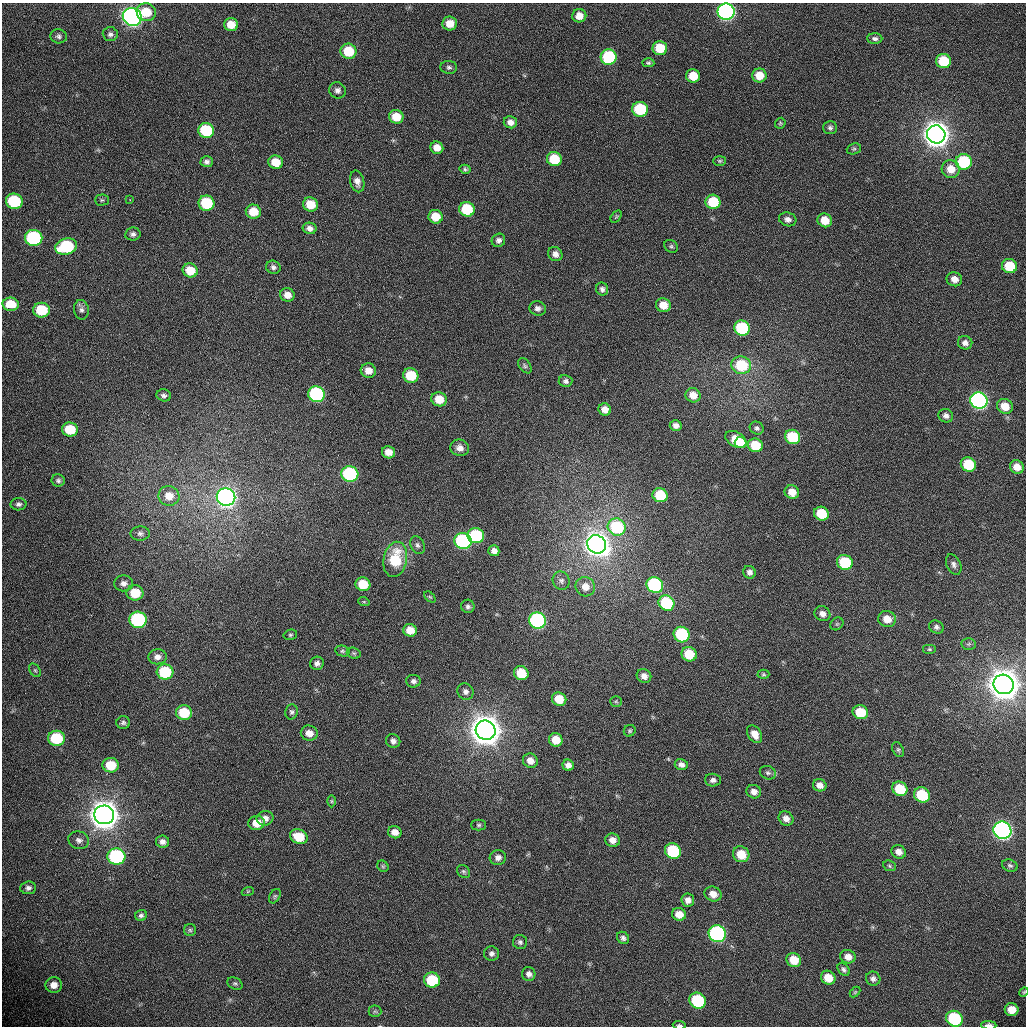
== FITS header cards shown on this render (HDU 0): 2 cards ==
NAXIS1  =                 1024 /fastest changing axis
NAXIS2  =                 1024 /next to fastest changing axis

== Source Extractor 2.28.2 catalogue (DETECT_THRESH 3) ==
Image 1024 x 1024 px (HDU 0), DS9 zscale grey, 1 PNG px = 1 image px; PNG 1028 x 1028 px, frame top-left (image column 1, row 1024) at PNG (2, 3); each listed source drawn as its Kron ellipse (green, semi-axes under 4 px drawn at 4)
Background 366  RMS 13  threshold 37.6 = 3 sigma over >= 5 px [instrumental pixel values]
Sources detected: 218; all 218 listed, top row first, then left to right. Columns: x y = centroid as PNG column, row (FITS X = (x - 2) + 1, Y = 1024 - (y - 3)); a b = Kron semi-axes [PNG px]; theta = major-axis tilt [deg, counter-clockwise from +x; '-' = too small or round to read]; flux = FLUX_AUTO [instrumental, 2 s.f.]
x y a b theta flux
146 12 9 9 - 1.8e+04
726 12 8 8 - 3.7e+05
579 16 7 6 - 8.3e+03
132 17 9 8 - 5.6e+05
450 23 7 7 - 1.1e+04
231 25 7 6 - 1.2e+04
110 34 7 7 - 2.6e+03
59 36 8 7 - 2.5e+03
875 39 7 5 -2 2.4e+03
660 48 7 7 - 2.5e+04
349 51 8 7 - 2.8e+04
609 57 8 7 - 7.6e+04
943 61 7 7 - 3.0e+04
648 63 6 4 -2 1.7e+03
449 67 8 6 -6 2.2e+03
759 75 7 7 - 1.4e+04
693 76 7 6 - 1.6e+04
337 90 8 8 - 3.5e+03
640 109 8 7 - 5.4e+04
396 117 7 6 - 1.6e+04
510 122 6 6 - 5.2e+03
780 123 6 5 - 1.2e+03
830 128 7 6 - 2.2e+03
206 130 8 7 - 5.3e+04
936 134 9 9 - 1.7e+06
437 148 6 6 - 8.0e+03
854 149 7 5 20 1.4e+03
554 159 7 7 - 2.8e+04
720 161 6 5 - 1.3e+03
207 162 6 5 - 2.7e+03
276 162 7 6 - 1.5e+04
964 162 8 8 - 6.2e+04
465 169 5 4 - 1.5e+03
951 169 9 9 - 1.3e+04
357 181 11 7 -76 5.2e+03
102 200 7 5 1 1.5e+03
130 200 3 2 - 1.0e+03
14 201 8 7 - 5.7e+04
713 202 7 7 - 3.2e+04
206 203 8 7 - 4.6e+04
310 204 7 7 - 1.7e+04
467 209 8 7 - 4.1e+04
253 212 7 7 - 1.6e+04
436 217 7 6 - 1.4e+04
616 217 7 4 56 1.1e+03
788 219 9 7 -17 4.3e+03
825 220 7 6 - 1.3e+04
310 228 7 5 -11 4.2e+03
133 234 8 6 8 2.7e+03
34 238 9 8 - 1.1e+05
498 240 7 6 - 3.2e+03
671 246 7 6 - 1.8e+03
66 247 11 8 16 6.7e+04
555 254 7 6 - 4.6e+03
1009 266 7 7 - 2.7e+04
273 267 7 6 - 2.7e+03
190 270 7 7 - 1.7e+04
954 279 8 7 - 7.0e+03
602 289 6 6 - 2.7e+03
287 295 7 6 - 7.2e+03
11 304 8 6 -4 2.1e+04
663 305 7 7 - 1.3e+04
538 308 8 7 - 3.6e+03
41 310 8 7 - 3.3e+04
81 310 10 7 -82 3.4e+03
742 328 8 7 - 7.2e+04
965 343 7 6 - 4.0e+03
741 365 10 8 -10 4.0e+04
525 366 8 5 -53 1.9e+03
368 371 7 7 - 7.9e+03
411 375 8 7 - 3.0e+04
565 381 7 6 - 2.8e+03
317 394 8 7 - 1.6e+05
164 395 7 6 - 2.6e+03
693 395 8 7 - 9.3e+03
439 399 8 7 - 1.5e+04
979 401 9 8 - 3.3e+05
1005 406 8 7 - 1.2e+04
605 409 6 6 - 6.9e+03
946 416 7 6 - 3.6e+03
676 425 6 5 - 4.1e+03
757 428 7 6 - 2.2e+03
70 429 8 7 - 2.6e+04
793 437 8 7 - 4.3e+04
736 439 11 7 -31 2.5e+04
741 442 6 5 - 8.7e+03
755 445 7 6 - 2.7e+04
460 448 9 8 - 5.6e+03
388 452 6 6 - 7.8e+03
968 464 8 7 - 3.5e+04
1017 467 7 6 - 8.0e+03
350 474 8 7 - 1.2e+05
58 480 6 6 - 2.1e+03
792 492 7 6 - 1.0e+04
660 495 7 7 - 3.3e+04
169 496 10 10 - 1.0e+04
226 497 9 8 - 5.0e+05
19 504 8 6 1 2.6e+03
821 514 7 7 - 2.6e+04
617 527 9 8 - 6.8e+04
140 533 9 7 2 2.9e+03
476 536 8 7 - 7.3e+04
463 541 8 8 - 1.6e+05
597 544 10 9 - 1.1e+06
417 545 9 6 -63 2.6e+03
494 551 5 5 - 4.4e+03
395 559 18 11 79 3.4e+04
845 562 8 7 - 5.2e+04
954 565 11 7 -64 3.4e+03
750 572 6 6 - 3.4e+03
561 581 9 8 - 3.0e+03
124 583 9 8 - 4.2e+03
363 584 7 7 - 2.3e+04
655 585 8 7 - 1.4e+05
585 587 10 9 - 8.1e+03
135 593 8 7 - 2.0e+04
430 597 7 4 -44 1.1e+03
364 602 6 3 -18 8.2e+02
666 603 8 7 - 5.5e+04
468 606 6 6 - 2.2e+03
822 614 8 7 - 4.8e+03
887 619 9 8 - 1.0e+04
138 620 8 8 - 1.2e+05
537 621 8 8 - 1.9e+05
837 624 7 5 44 1.4e+03
936 627 8 6 -24 2.7e+03
410 630 7 6 - 1.1e+04
290 635 7 5 14 1.6e+03
682 635 8 7 - 7.2e+04
969 644 7 6 - 1.7e+03
929 649 7 5 0 1.4e+03
342 651 7 5 -14 1.6e+03
354 653 7 5 -21 1.5e+03
689 654 8 7 - 2.5e+04
157 657 9 7 6 4.9e+03
317 663 7 6 - 3.3e+03
35 670 7 5 -54 1.6e+03
165 672 8 7 - 5.1e+04
521 673 7 7 - 2.5e+04
763 674 6 4 -1 1.1e+03
644 676 7 6 - 5.5e+03
413 681 7 6 - 2.8e+03
1004 684 10 9 - 2.6e+06
465 692 8 7 - 3.4e+03
559 699 7 6 - 1.7e+04
616 701 5 5 - 1.2e+03
291 712 7 6 - 2.1e+03
860 712 8 7 - 2.3e+04
184 713 8 7 - 2.7e+04
123 723 7 6 - 2.2e+03
486 730 10 9 - 2.4e+06
630 731 6 5 - 1.4e+03
309 733 8 7 - 7.2e+03
755 734 10 6 -58 7.8e+03
56 738 8 7 - 4.3e+04
556 740 7 6 - 1.3e+04
393 741 7 7 - 3.6e+03
898 750 8 5 -63 1.7e+03
530 761 7 7 - 6.4e+03
111 765 8 7 - 2.0e+04
568 765 6 5 - 4.7e+03
681 765 6 5 - 3.6e+03
768 773 8 6 -23 2.4e+03
713 780 8 6 -5 3.2e+03
820 785 7 6 - 5.0e+03
900 789 8 7 - 2.7e+04
754 792 7 6 - 4.5e+03
922 795 8 7 - 4.4e+04
331 801 6 4 -90 1.3e+03
104 815 10 9 - 2.3e+06
265 818 8 7 - 4.8e+03
786 818 8 6 -39 5.5e+03
257 823 8 7 - 1.2e+04
479 825 7 5 0 1.7e+03
1002 830 9 8 - 4.8e+05
395 832 7 6 - 6.8e+03
299 837 9 7 -20 1.8e+04
79 840 10 8 -19 4.0e+03
613 840 7 6 - 5.8e+03
162 842 6 6 - 3.7e+03
673 851 8 7 - 6.1e+04
899 852 7 6 - 6.2e+03
741 854 8 7 - 1.7e+04
116 857 9 8 - 1.2e+05
498 857 8 7 - 4.3e+03
1010 865 8 6 -20 1.9e+03
383 866 6 5 - 1.3e+03
889 866 6 5 - 1.4e+03
463 871 7 5 -45 1.7e+03
28 888 8 6 4 2.8e+03
248 891 6 4 19 1.2e+03
713 894 8 7 - 7.7e+03
275 896 8 5 60 1.4e+03
688 900 6 6 - 4.9e+03
679 914 7 6 - 8.9e+03
141 915 6 5 - 2.1e+03
190 930 6 6 - 1.7e+03
717 934 9 8 - 2.3e+05
623 938 6 5 - 2.4e+03
520 942 7 7 - 2.2e+03
492 954 7 7 - 3.0e+03
848 957 8 6 -15 6.7e+03
794 960 7 7 - 1.6e+04
844 969 7 5 -52 2.3e+03
529 974 7 6 - 3.4e+03
828 978 7 6 - 1.3e+04
873 979 7 7 - 3.0e+03
432 980 8 7 - 3.8e+04
235 984 8 5 -24 1.7e+03
54 985 8 7 - 7.0e+03
855 992 6 4 45 9.5e+02
1024 992 5 4 - 9.5e+02
698 1001 8 8 - 6.4e+04
1012 1010 7 6 - 1.2e+04
375 1011 6 6 - 1.6e+03
954 1019 8 7 - 7.3e+04
679 1025 6 3 -3 1.5e+03
989 1025 7 3 -1 4.0e+03
At the frame edge (FLAGS 8, measured only in part): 4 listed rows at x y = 726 12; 1024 992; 679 1025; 989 1025